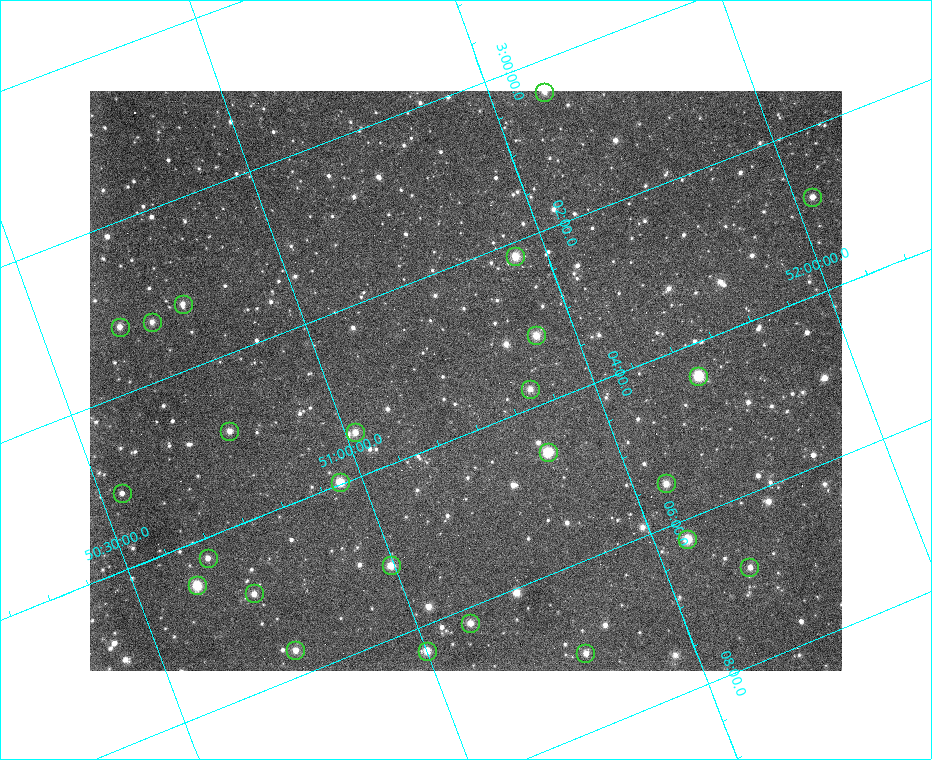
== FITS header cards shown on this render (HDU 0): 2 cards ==
NAXIS1  =                  752 / length of data axis 1
NAXIS2  =                  580 / length of data axis 2

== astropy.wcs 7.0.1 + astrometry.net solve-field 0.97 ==
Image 752 x 580 px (HDU 0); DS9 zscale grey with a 90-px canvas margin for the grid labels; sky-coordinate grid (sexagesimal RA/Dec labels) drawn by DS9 from the SOLVED WCS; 25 Tycho-2 reference stars matched to detected sources circled (green)
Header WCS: RA---TAN/DEC--TAN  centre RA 03:03:20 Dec +51:22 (45.83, +51.36 deg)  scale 7.39 x 7.13 arcsec/px (non-square pixels)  FOV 92.6' x 69.0'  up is -69 deg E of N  parity flipped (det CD > 0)
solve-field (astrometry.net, Tycho-2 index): SOLVED blind (the header's WCS was not the basis of the solution)
Solved WCS: RA---TAN-SIP/DEC--TAN-SIP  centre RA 03:03:23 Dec +51:16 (45.84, +51.26 deg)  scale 7.2 x 6.95 arcsec/px (non-square pixels)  FOV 90.2' x 67.2'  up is -69 deg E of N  parity flipped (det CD > 0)
** header WCS and blind solve DISAGREE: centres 5.82' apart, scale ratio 0.974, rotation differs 0 deg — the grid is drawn from the SOLVED WCS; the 'Header WCS' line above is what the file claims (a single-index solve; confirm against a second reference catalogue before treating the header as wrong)
Tycho-2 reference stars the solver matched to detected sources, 25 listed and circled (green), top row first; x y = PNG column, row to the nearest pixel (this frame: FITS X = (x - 90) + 1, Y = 580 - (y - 91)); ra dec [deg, ICRS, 3 dp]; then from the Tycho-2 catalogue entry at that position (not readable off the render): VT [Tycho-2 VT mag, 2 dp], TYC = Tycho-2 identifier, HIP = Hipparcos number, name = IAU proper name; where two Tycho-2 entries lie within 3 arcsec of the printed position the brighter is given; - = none
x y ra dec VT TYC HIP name
544 92 45.097 +51.605 10.04 3322-360-1 - -
812 197 45.709 +52.035 10.12 3322-1363-1 - -
515 256 45.543 +51.440 9.07 3322-669-1 14125 -
183 304 45.307 +50.785 10.33 3322-355-1 - -
152 322 45.324 +50.716 10.85 3322-30-1 - -
120 327 45.302 +50.652 10.16 3322-389-1 - -
536 335 45.795 +51.425 9.32 3322-616-1 - -
698 376 46.099 +51.700 9.39 3322-446-1 - -
530 389 45.943 +51.376 10.18 3322-800-1 - -
229 431 45.722 +50.786 9.85 3322-107-1 - -
355 432 45.867 +51.020 9.84 3322-2-1 - -
548 452 46.146 +51.366 9.12 3322-652-1 14309 -
340 482 45.992 +50.958 8.91 3322-223-1 14268 -
666 483 46.373 +51.564 9.69 3322-292-1 - -
122 493 45.778 +50.543 10.91 3318-717-1 - -
687 539 46.559 +51.564 8.63 3322-475-1 14425 -
208 558 46.059 +50.658 10.46 3322-866-1 - -
391 565 46.289 +50.994 9.41 3322-338-1 - -
749 567 46.714 +51.660 10.27 3322-678-1 - -
197 585 46.125 +50.619 9.70 3318-531-1 - -
254 593 46.212 +50.719 10.04 3322-915-1 - -
470 623 46.546 +51.102 9.84 3322-561-1 14420 -
295 650 46.421 +50.757 10.38 3322-385-1 - -
427 651 46.577 +51.001 10.34 3322-1411-1 - -
585 653 46.767 +51.295 10.10 3322-816-1 14490 -